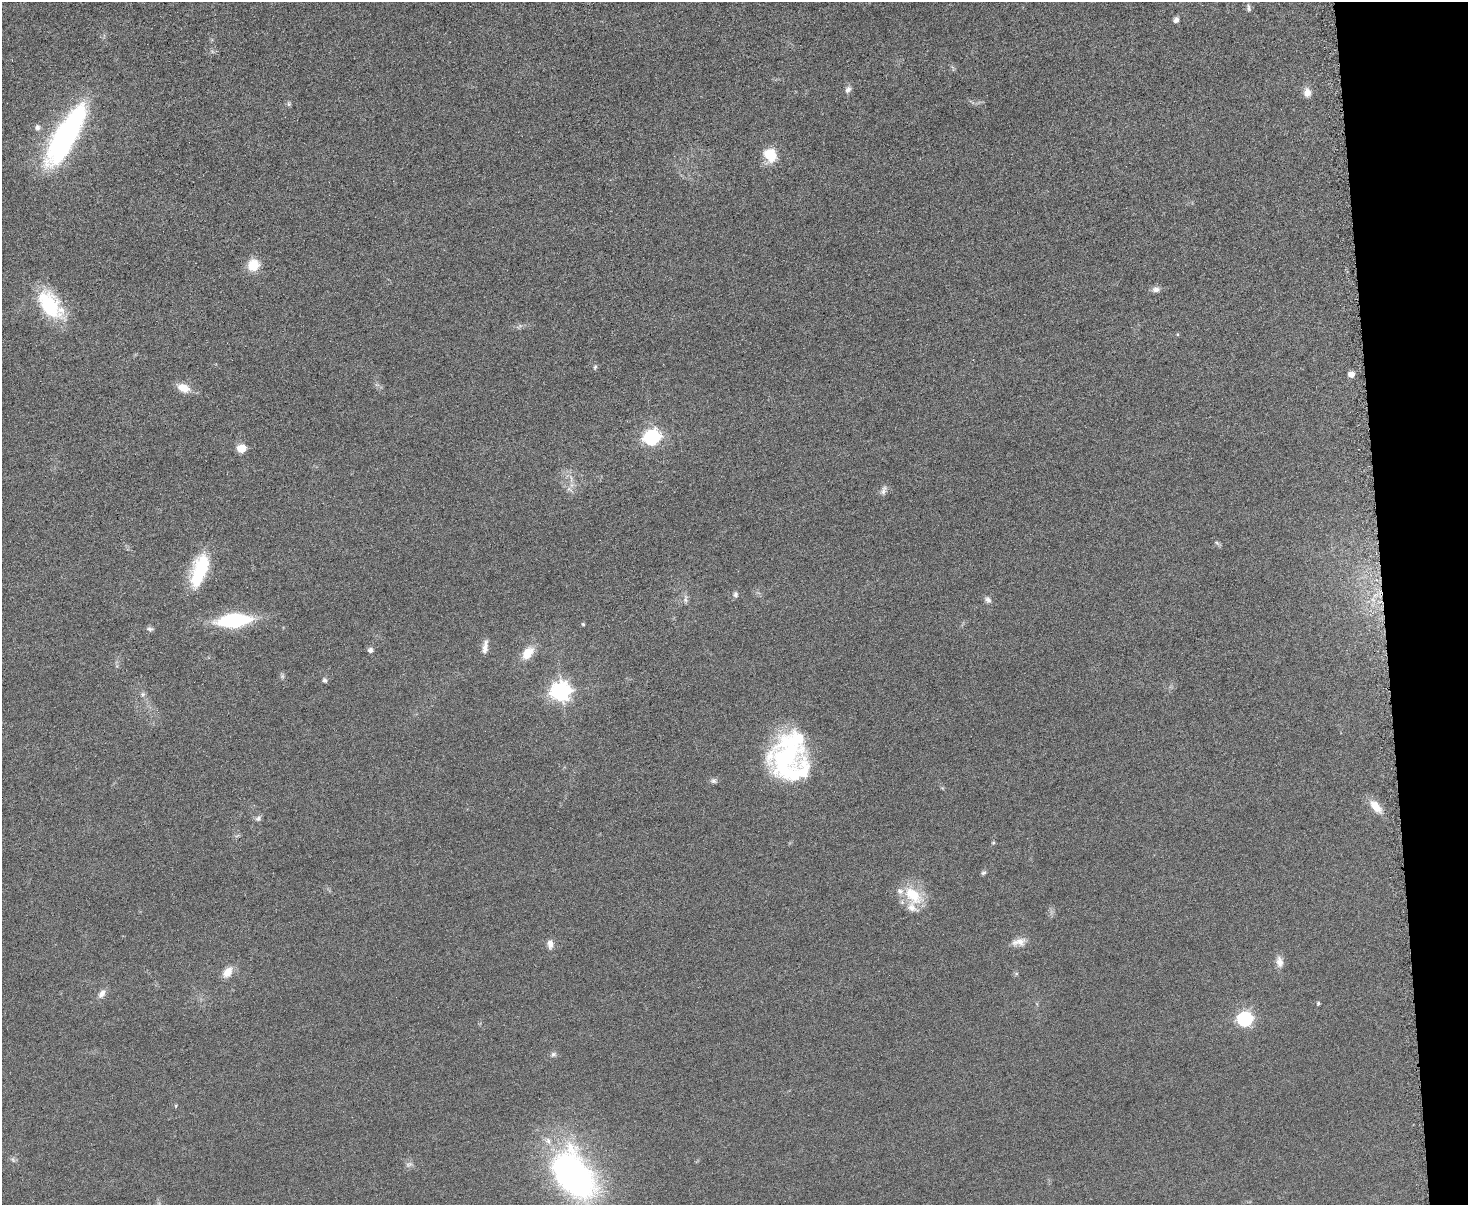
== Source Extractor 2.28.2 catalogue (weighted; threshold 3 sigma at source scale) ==
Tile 9 of 3 x 4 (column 3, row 3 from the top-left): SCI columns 3077-4542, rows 1207-2409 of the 4798 x 4820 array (HDU 1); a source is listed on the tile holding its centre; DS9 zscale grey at full resolution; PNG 1470 x 1207 px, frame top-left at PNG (2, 2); no overlay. Shown black and unused: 6% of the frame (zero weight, under 4 of 8 exposures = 1% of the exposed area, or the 3 px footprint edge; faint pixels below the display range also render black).
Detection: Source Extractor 2.28.2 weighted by HDU 2 'WHT'; one run over the whole footprint, this tile lists its part. Background 0.0578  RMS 0.0079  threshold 0.0323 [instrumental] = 3 sigma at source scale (4.09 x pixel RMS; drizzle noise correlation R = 1.36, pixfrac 0.8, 0.05/0.05 arcsec/px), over >= 5 px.
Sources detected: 56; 1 inside a brighter object's white glare — not listed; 2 inside a brighter listed object's ellipse — not listed separately; the other 53 listed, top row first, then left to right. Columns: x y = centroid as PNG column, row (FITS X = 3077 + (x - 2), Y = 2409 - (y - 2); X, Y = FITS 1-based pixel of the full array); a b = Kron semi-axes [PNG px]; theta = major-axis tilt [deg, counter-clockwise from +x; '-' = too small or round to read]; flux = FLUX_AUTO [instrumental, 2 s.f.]
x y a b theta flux
1249 8 11 6 -79 2.2
1176 20 7 6 - 2.6
848 89 10 7 61 3
1307 92 12 10 -79 5.1
289 104 6 5 - 1.3
37 127 9 7 -82 2.8
66 136 69 21 60 170
770 155 14 12 -59 19
253 265 11 11 - 17
1156 289 10 7 5 3.3
50 305 37 20 -51 48
595 367 5 5 - 1.1
1351 374 5 5 - 7.1
184 388 14 10 -19 9.9
652 437 7 7 - 190
241 448 6 5 - 24
571 479 15 4 -74 3.8
569 489 10 4 -31 2.4
883 490 14 6 67 3
1217 543 9 4 -36 1.5
200 570 38 15 72 42
736 594 8 6 -86 2
685 599 12 6 89 2.8
988 600 9 7 -58 2.7
234 620 31 12 5 75
583 624 4 4 - 0.92
150 629 9 5 -1 1.8
485 647 18 6 81 4.8
370 650 7 6 - 2.3
528 653 19 12 50 12
282 676 7 5 46 1.5
325 680 6 5 - 1.6
561 692 8 7 - 360
143 694 6 6 - 1.6
786 757 53 33 62 120
714 781 9 7 -9 2.1
1376 807 20 9 -49 11
258 818 8 7 - 2.2
993 843 5 4 - 0.9
983 873 7 5 41 1.4
913 895 29 16 -43 24
1019 942 20 10 8 6.6
550 944 13 8 -88 4.3
1279 962 15 9 -81 5.2
227 972 16 10 53 8.3
102 994 13 7 56 4.4
1318 1003 5 4 - 0.96
1245 1019 7 6 - 160
553 1054 8 6 27 2
176 1106 5 3 - 0.7
13 1160 9 6 -48 1.8
409 1164 11 6 24 2.4
574 1175 65 41 -55 210